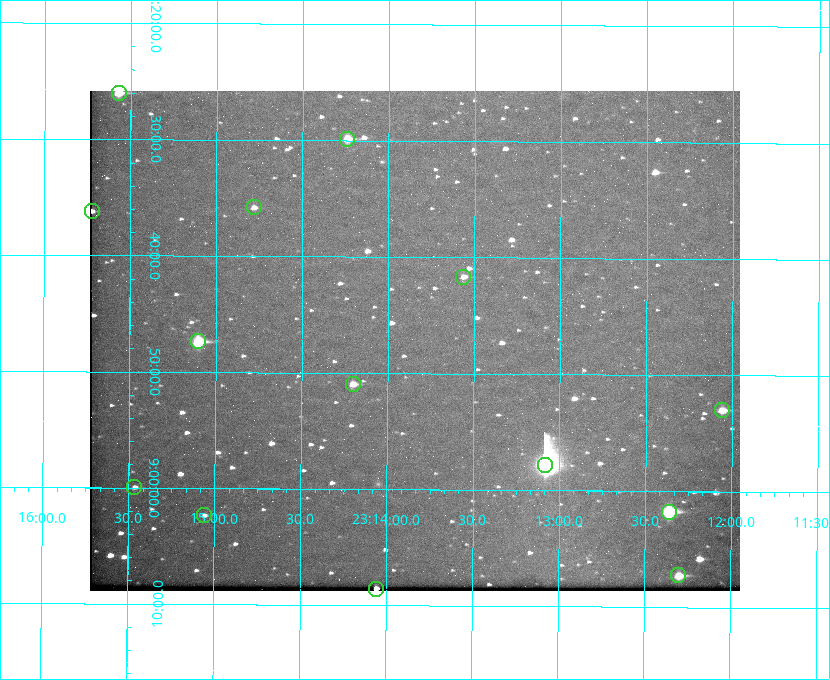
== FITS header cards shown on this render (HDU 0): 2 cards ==
NAXIS1  =                  650 / Width of table row in bytes
NAXIS2  =                  500 / Number of rows in table

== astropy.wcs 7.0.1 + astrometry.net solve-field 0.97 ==
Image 650 x 500 px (HDU 0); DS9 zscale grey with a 90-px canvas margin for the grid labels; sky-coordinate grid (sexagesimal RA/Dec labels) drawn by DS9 from the SOLVED WCS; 14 Tycho-2 reference stars matched to detected sources circled (green)
Header WCS: none
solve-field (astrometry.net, Tycho-2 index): SOLVED blind (the file carries no WCS)
Solved WCS: RA---TAN-SIP/DEC--TAN-SIP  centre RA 23:13:51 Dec +08:47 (348.46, +8.79 deg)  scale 5.16 arcsec/px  FOV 56.0' x 43.0'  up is +180 deg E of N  parity flipped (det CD > 0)
(file carries no celestial WCS; the grid is the blind solution)
Tycho-2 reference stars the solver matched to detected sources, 14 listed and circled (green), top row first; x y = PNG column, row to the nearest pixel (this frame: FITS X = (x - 90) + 1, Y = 500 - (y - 91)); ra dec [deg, ICRS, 3 dp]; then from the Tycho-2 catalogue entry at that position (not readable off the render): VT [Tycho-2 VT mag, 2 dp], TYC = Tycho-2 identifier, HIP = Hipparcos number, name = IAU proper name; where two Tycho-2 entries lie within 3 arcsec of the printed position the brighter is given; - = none
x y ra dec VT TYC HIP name
119 93 348.892 +8.433 9.72 1161-1320-1 - -
347 139 348.560 +8.498 9.78 1161-1619-1 - -
254 207 348.695 +8.597 11.30 1161-1571-1 - -
92 211 348.931 +8.603 11.18 1161-1110-1 - -
463 277 348.391 +8.694 11.47 1161-728-1 - -
198 341 348.775 +8.789 8.97 1161-884-1 114784 -
353 384 348.550 +8.849 10.80 1161-574-1 - -
722 410 348.014 +8.883 10.51 1161-1048-1 - -
545 465 348.271 +8.963 6.92 1161-1161-1 114608 -
134 487 348.866 +8.999 11.82 1161-694-1 - -
669 512 348.091 +9.029 8.14 1161-448-1 114562 -
204 515 348.765 +9.039 11.87 1161-1547-1 - -
678 575 348.075 +9.120 9.77 1161-768-1 - -
376 589 348.514 +9.143 10.38 1161-1071-1 - -